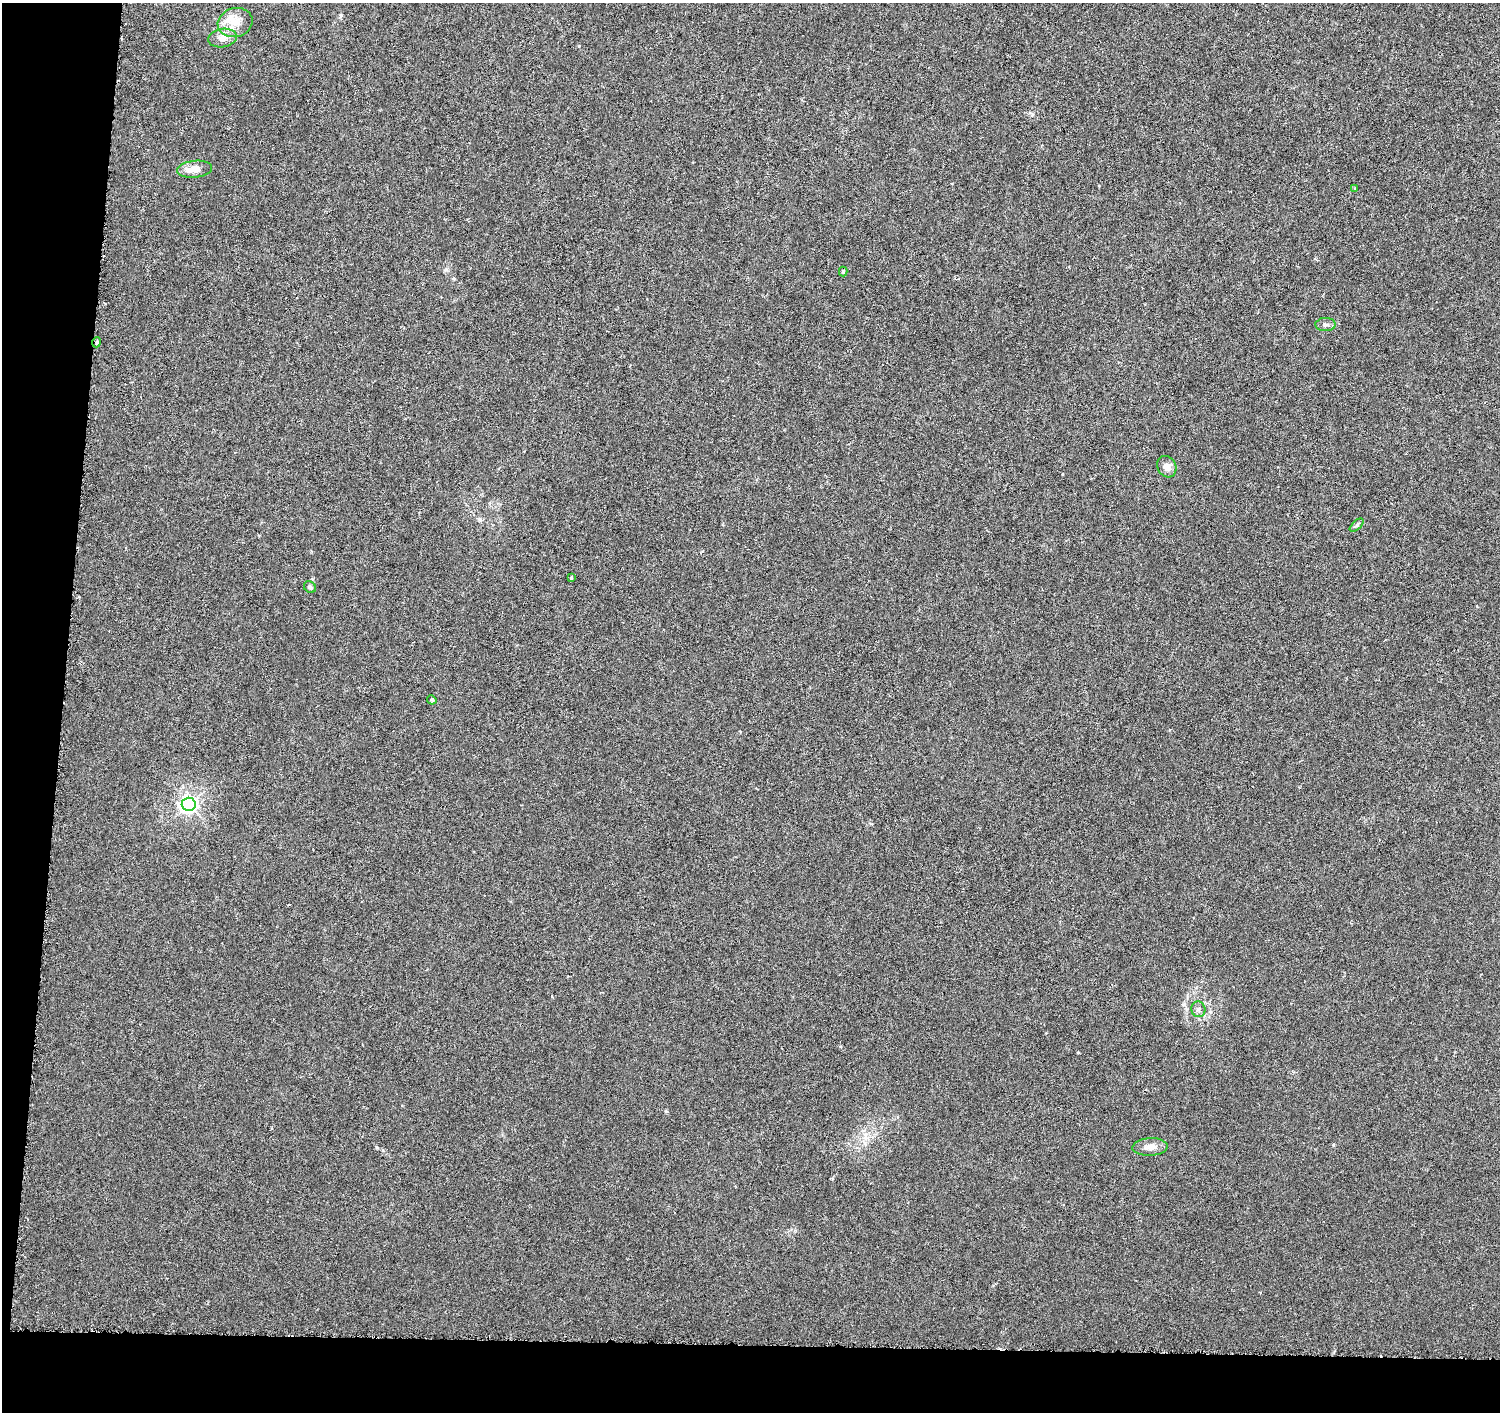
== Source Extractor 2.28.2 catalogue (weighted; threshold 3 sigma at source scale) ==
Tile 7 of 3 x 3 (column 1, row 3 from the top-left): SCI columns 10-1507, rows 283-1692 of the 4509 x 4744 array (HDU 1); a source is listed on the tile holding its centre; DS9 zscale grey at full resolution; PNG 1502 x 1414 px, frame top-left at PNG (2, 3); each listed source drawn as its Kron ellipse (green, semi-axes under 4 px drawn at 4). Shown black and unused: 9% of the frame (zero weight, under 4 of 8 exposures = <1% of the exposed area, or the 3 px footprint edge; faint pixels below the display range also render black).
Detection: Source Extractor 2.28.2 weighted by HDU 2 'WHT'; one run over the whole footprint, this tile lists its part. Background -0.00797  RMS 0.0022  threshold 0.00902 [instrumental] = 3 sigma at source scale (4.09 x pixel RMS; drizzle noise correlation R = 1.36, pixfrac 0.8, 0.0396/0.0396 arcsec/px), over >= 5 px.
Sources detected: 16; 1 inside a brighter listed object's ellipse — not listed separately; the other 15 listed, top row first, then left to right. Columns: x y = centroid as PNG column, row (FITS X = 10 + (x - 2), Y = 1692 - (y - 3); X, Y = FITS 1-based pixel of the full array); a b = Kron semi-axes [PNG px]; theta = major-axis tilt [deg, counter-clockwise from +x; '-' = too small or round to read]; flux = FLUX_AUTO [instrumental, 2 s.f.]
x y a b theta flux
235 22 18 14 15 3.2
222 38 14 9 9 1.9
195 169 17 8 6 2.4
1355 189 4 3 - 0.21
843 271 5 4 - 0.36
1325 325 10 6 2 0.66
97 342 5 3 - 0.26
1167 467 11 9 -62 1.4
1357 525 8 4 42 0.37
571 578 4 3 - 0.21
310 587 6 5 - 0.43
432 700 5 4 - 0.24
189 804 7 6 - 79
1198 1009 8 7 - 0.66
1150 1147 17 9 3 1.7
Overlapping masked pixels (flux is a lower limit): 1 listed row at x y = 97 342